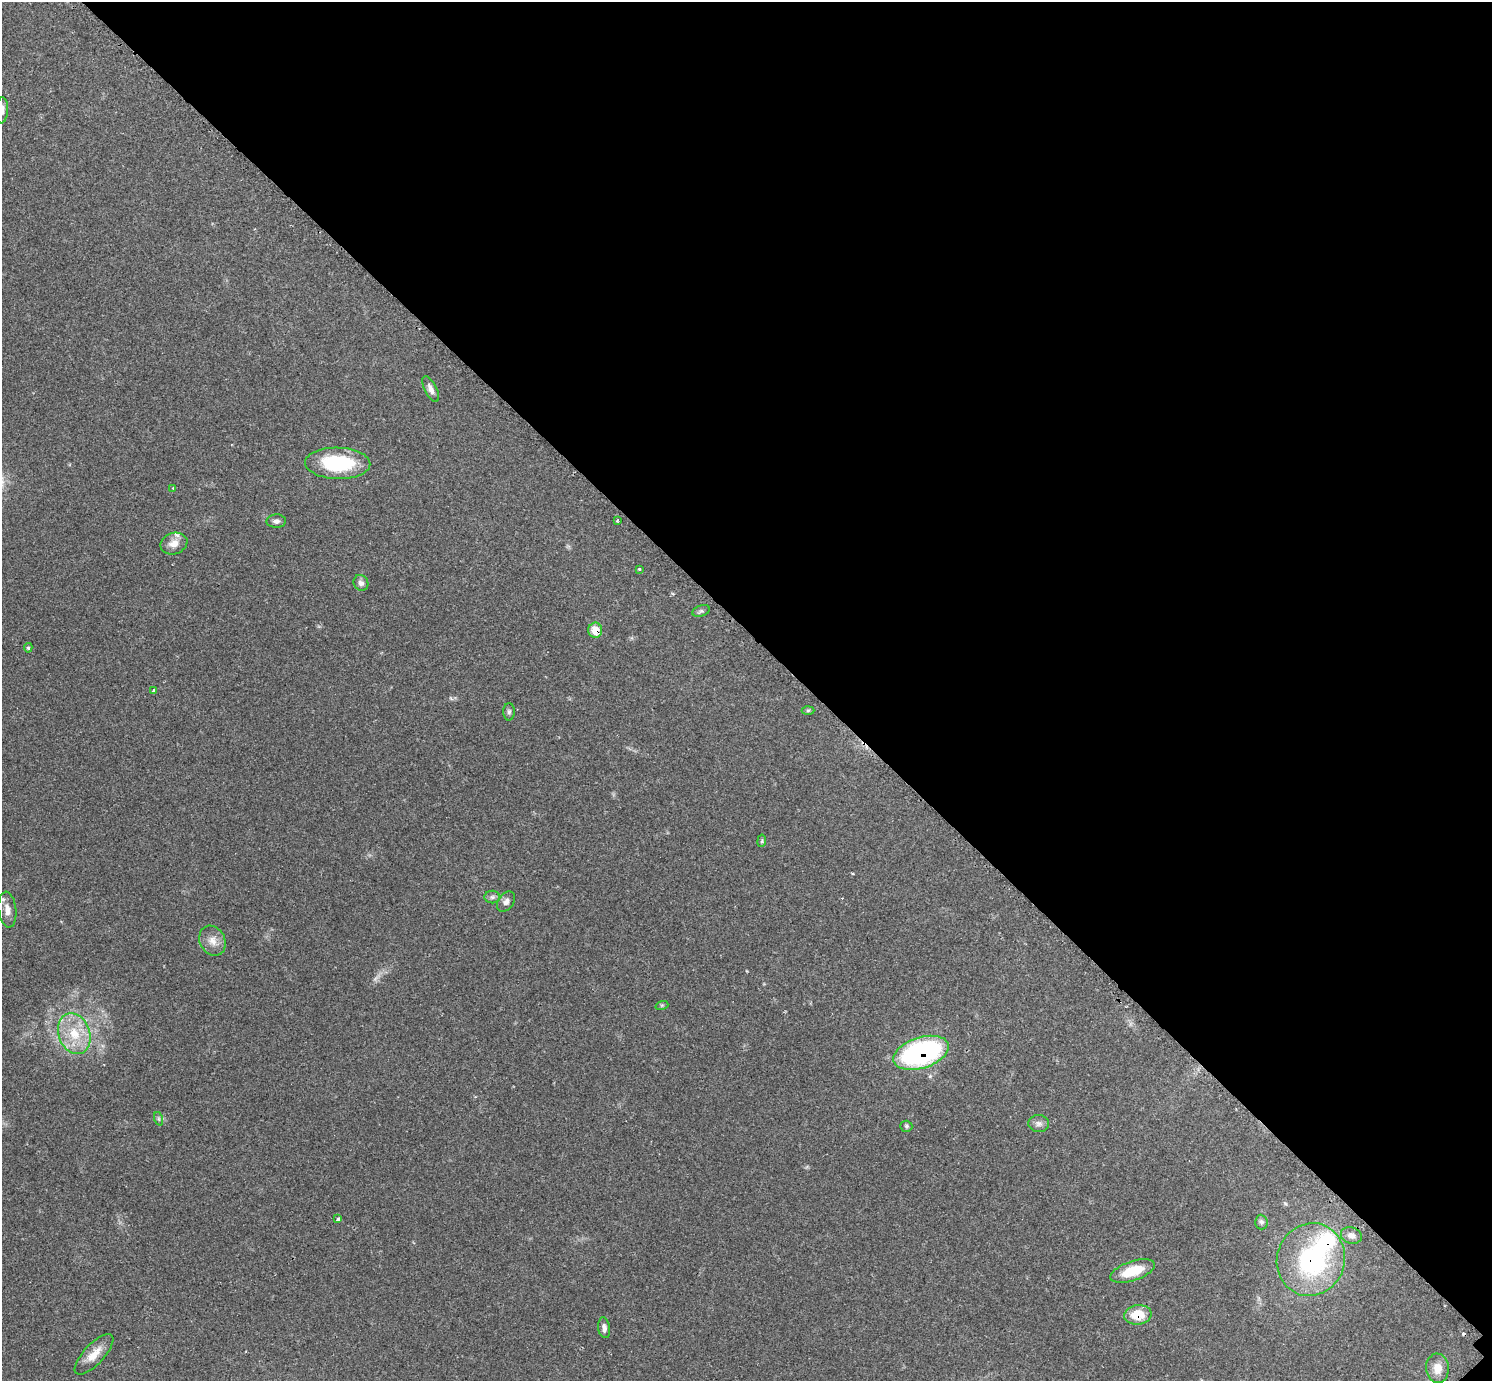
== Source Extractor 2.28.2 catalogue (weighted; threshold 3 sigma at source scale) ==
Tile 8 of 4 x 4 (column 4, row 2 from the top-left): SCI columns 4500-5989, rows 2948-4326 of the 6040 x 6040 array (HDU 1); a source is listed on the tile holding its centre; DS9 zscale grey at full resolution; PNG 1494 x 1383 px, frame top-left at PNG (2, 2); each listed source drawn as its Kron ellipse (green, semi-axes under 4 px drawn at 4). Shown black and unused: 46% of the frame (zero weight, under 2 of 3 exposures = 2% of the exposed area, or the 3 px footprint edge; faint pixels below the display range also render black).
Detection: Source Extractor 2.28.2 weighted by HDU 2 'WHT'; one run over the whole footprint, this tile lists its part. Background 0.0776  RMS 0.0054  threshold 0.0244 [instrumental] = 3 sigma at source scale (4.5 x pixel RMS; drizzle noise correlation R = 1.50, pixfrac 1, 0.05/0.05 arcsec/px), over >= 5 px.
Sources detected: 38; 1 inside a brighter object's white glare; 1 cosmic-ray / hot-pixel residue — neither listed nor drawn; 1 inside a brighter listed object's ellipse — not listed separately; the other 35 listed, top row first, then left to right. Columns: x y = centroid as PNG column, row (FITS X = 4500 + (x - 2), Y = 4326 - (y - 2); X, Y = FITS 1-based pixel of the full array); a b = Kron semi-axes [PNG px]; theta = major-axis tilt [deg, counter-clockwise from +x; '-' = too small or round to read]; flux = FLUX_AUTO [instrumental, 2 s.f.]
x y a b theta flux
2 110 13 6 84 2.8
431 389 14 6 -63 2.7
338 463 33 15 -2 39
173 488 4 3 - 0.5
617 520 3 3 - 0.55
276 521 10 6 2 1.7
174 543 14 10 19 5
639 569 3 3 - 0.58
361 583 8 7 - 2.2
701 611 9 5 21 1.2
595 630 7 7 - 8.7
28 648 4 4 - 0.92
154 690 3 3 - 1.3
808 710 6 4 2 0.79
509 712 9 6 89 1.3
762 841 6 4 82 0.75
492 897 8 6 1 1.5
506 902 11 7 54 2.2
7 910 18 9 -83 4.9
212 941 15 12 -60 5.4
662 1005 6 4 18 0.79
74 1034 21 15 -70 16
921 1053 29 15 18 110
159 1119 7 4 -71 0.89
1039 1123 10 8 -4 2.4
906 1126 6 5 - 1
338 1219 3 3 - 1.7
1261 1222 7 6 - 1.3
1351 1235 10 8 -19 2.8
1311 1259 37 34 71 71
1133 1271 23 9 19 16
1138 1315 14 9 7 12
604 1328 10 6 -81 2.4
94 1354 26 10 47 7.8
1437 1368 14 11 -84 5.7
Overlapping masked pixels (flux is a lower limit): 4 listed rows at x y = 595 630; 921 1053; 1311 1259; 1138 1315
Isophote crosses this tile's border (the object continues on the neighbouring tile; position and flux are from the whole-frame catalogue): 1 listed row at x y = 2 110